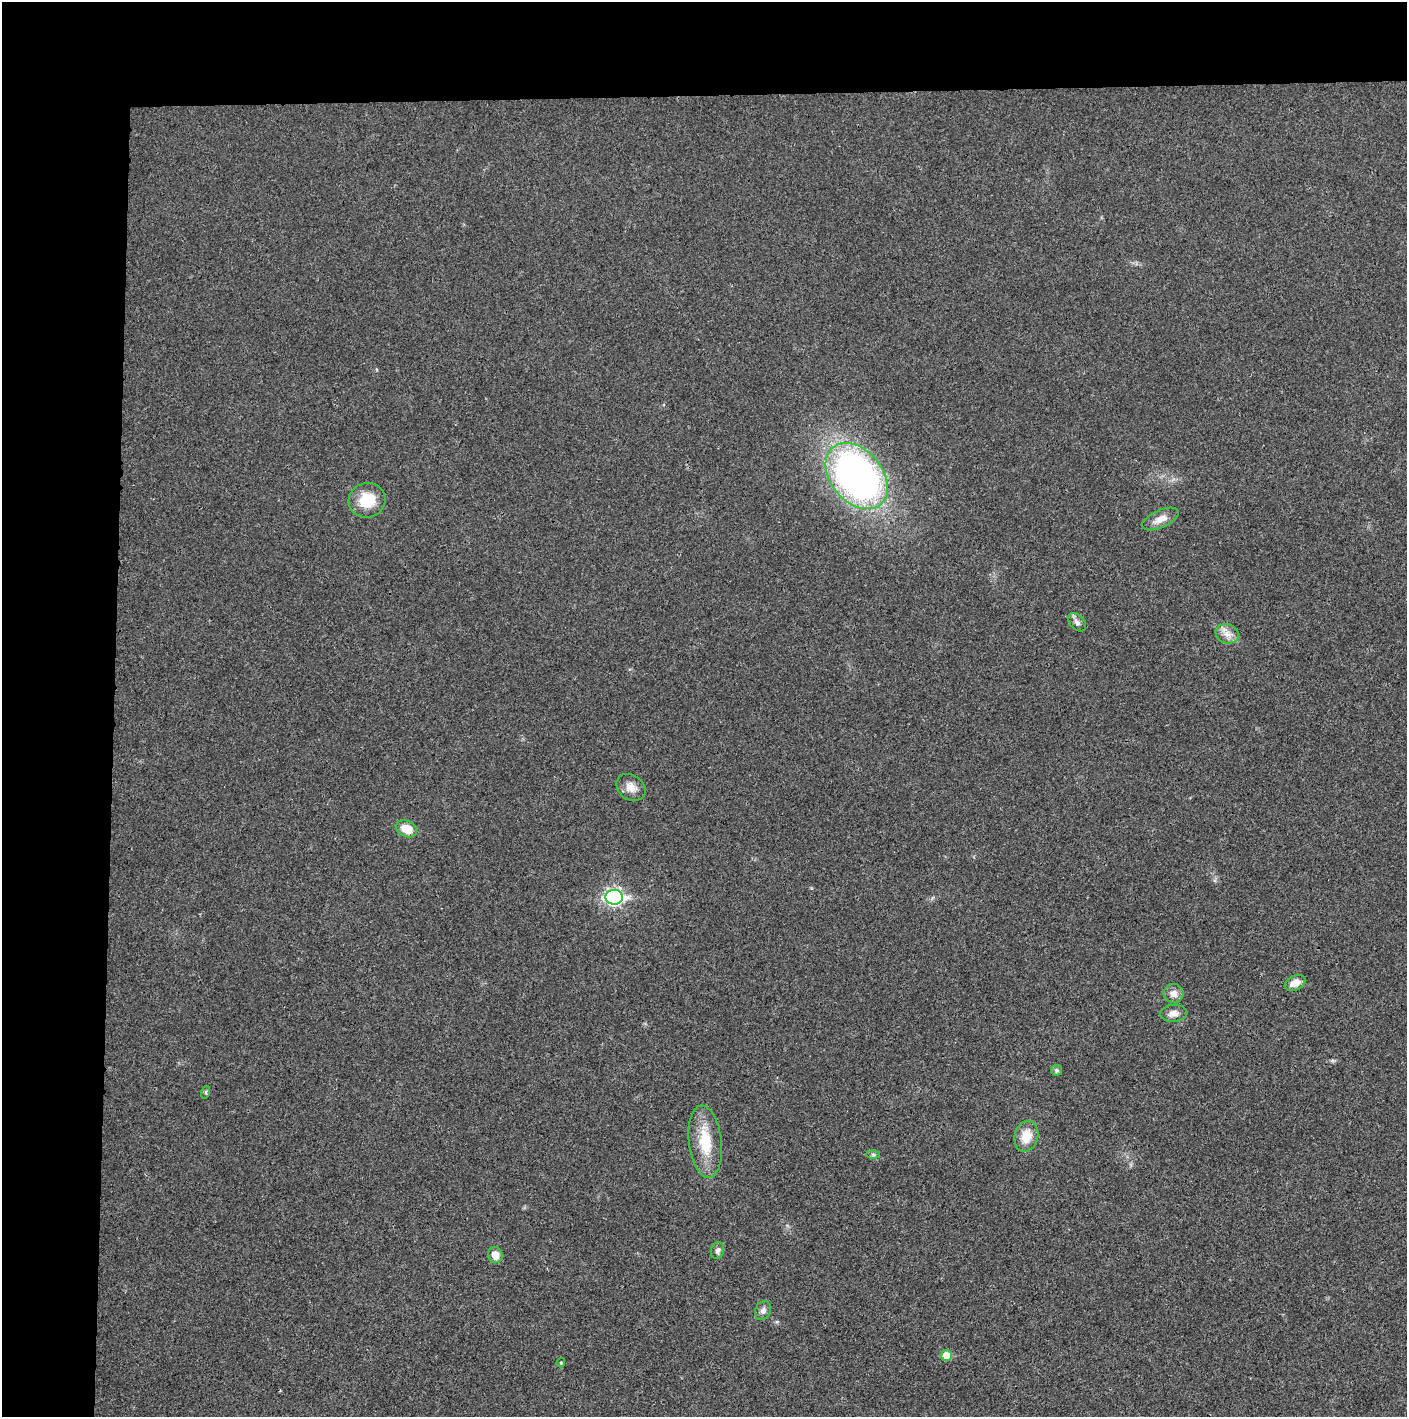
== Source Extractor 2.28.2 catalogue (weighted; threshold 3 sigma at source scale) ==
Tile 1 of 3 x 3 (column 1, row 1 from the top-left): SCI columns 4-1408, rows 2831-4245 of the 4237 x 4245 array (HDU 1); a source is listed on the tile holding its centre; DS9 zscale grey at full resolution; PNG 1409 x 1419 px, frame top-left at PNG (2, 2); each listed source drawn as its Kron ellipse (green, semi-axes under 4 px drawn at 4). Shown black and unused: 14% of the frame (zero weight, under 3 of 4 exposures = <1% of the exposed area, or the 3 px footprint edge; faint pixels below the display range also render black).
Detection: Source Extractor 2.28.2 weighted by HDU 2 'WHT'; one run over the whole footprint, this tile lists its part. Background 0.0191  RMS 0.0053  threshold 0.0237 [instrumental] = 3 sigma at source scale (4.5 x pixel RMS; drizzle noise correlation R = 1.50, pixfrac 1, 0.05/0.05 arcsec/px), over >= 5 px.
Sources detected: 21; all 21 listed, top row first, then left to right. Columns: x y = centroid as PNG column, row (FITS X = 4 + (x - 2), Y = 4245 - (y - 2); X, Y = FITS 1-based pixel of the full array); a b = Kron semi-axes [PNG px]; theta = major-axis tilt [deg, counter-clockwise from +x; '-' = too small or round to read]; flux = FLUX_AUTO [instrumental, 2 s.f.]
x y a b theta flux
857 476 37 26 -50 250
367 500 18 17 - 15
1160 519 19 8 24 5.1
1077 622 11 7 -47 2.2
1227 634 12 9 -16 4.2
631 787 15 12 -36 5.1
406 829 11 8 -25 8.6
614 897 8 7 - 160
1295 983 11 7 24 4.7
1174 993 10 9 - 3.7
1173 1013 13 8 4 3.4
1056 1070 5 5 - 1.3
206 1092 6 4 72 0.77
1026 1136 15 11 76 9
705 1142 36 16 -83 19
873 1154 7 4 -2 0.87
717 1250 8 6 77 1.7
495 1255 8 7 - 5.9
763 1311 10 7 65 2.1
946 1355 5 5 - 8.8
561 1363 5 4 - 0.66